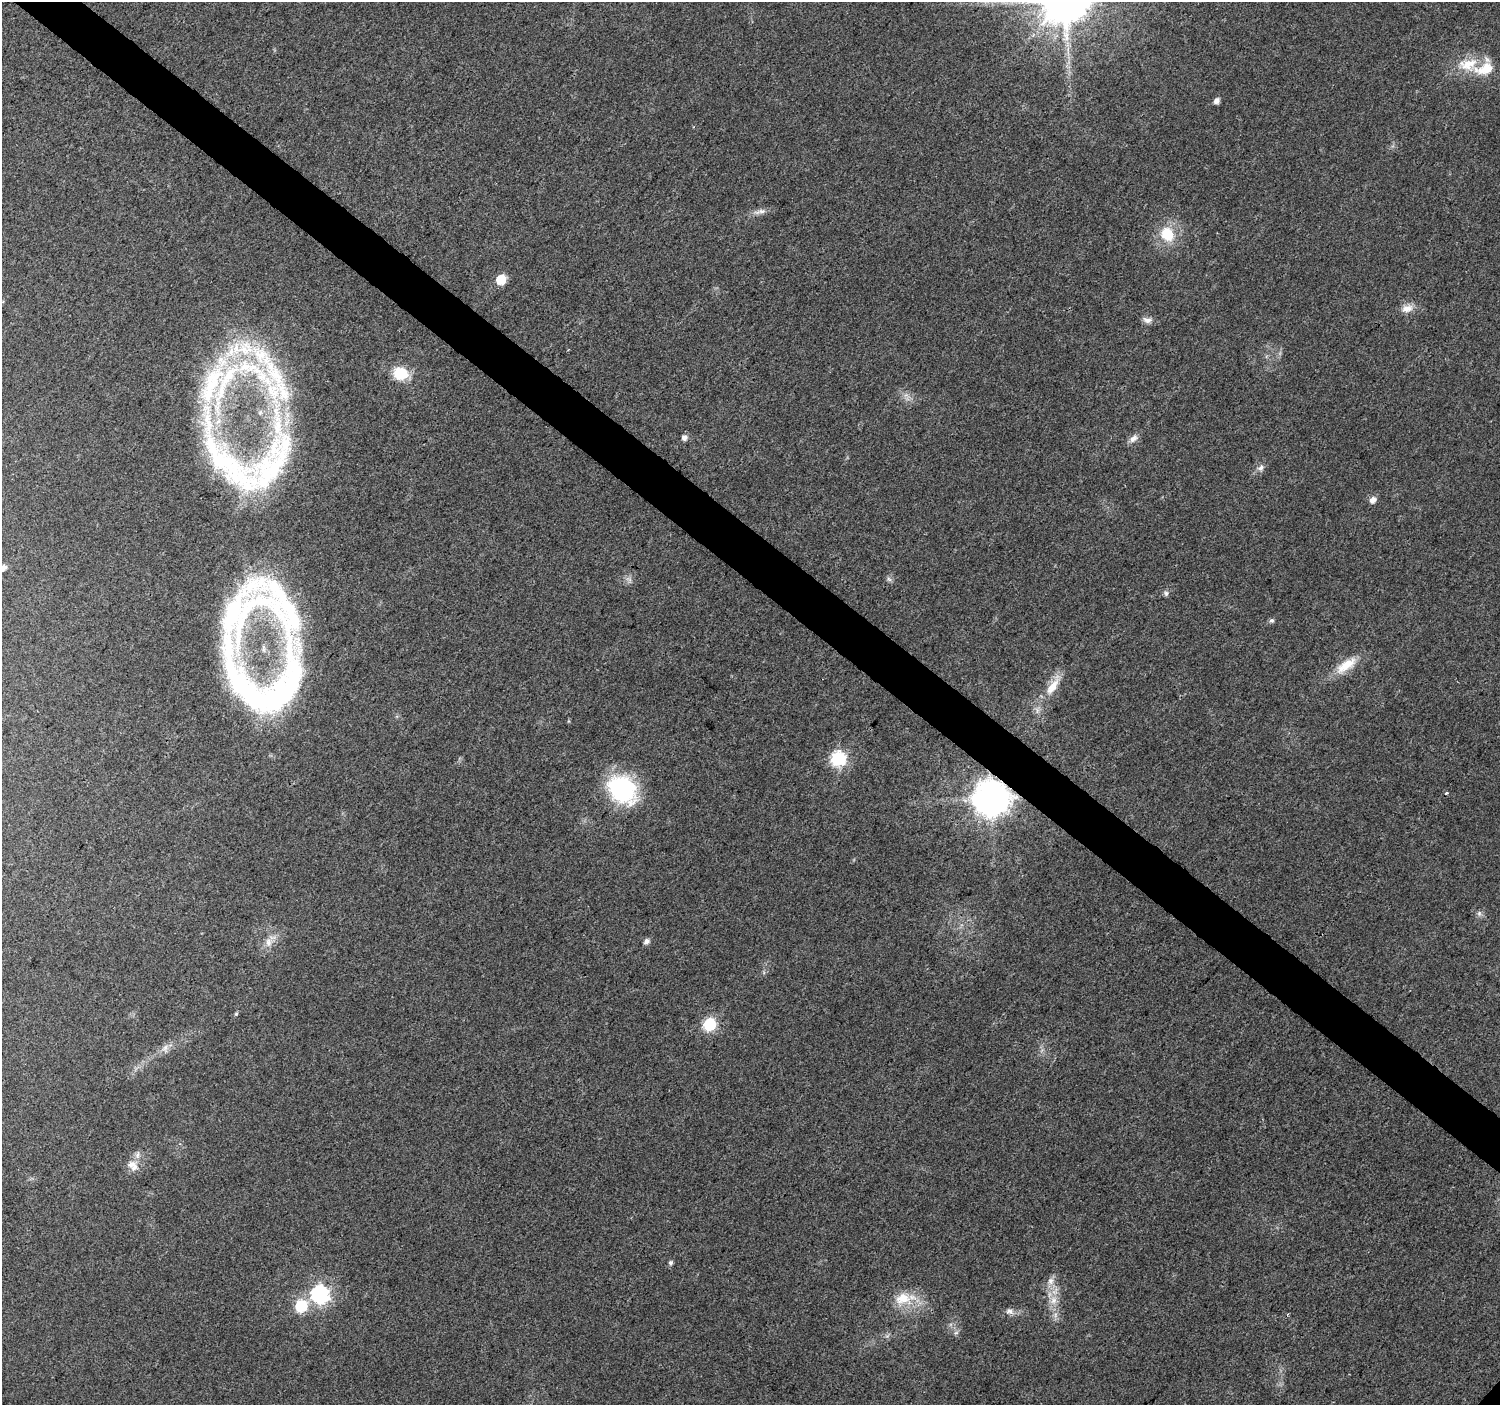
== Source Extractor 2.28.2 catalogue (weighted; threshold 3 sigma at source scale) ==
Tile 11 of 4 x 4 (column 3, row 3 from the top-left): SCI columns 3007-4504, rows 1580-2982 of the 6010 x 6031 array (HDU 1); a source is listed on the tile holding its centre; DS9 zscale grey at full resolution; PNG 1502 x 1407 px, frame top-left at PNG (2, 2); no overlay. Shown black and unused: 4% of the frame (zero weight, under 3 of 4 exposures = <1% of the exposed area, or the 3 px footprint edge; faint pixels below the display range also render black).
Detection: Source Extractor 2.28.2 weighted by HDU 2 'WHT'; one run over the whole footprint, this tile lists its part. Background 0.0216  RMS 0.0035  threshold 0.0159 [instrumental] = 3 sigma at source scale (4.5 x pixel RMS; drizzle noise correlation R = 1.50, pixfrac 1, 0.0396/0.0396 arcsec/px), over >= 5 px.
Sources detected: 51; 1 cosmic-ray / hot-pixel residue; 1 long thin detection or spike segment (spike, bleed or trail) — not listed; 6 inside a brighter listed object's ellipse — not listed separately; the other 43 listed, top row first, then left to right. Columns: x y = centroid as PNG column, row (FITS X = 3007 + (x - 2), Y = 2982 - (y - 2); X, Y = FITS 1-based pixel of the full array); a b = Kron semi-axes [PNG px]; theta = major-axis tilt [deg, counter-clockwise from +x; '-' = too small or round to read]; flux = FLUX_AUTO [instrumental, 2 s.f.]
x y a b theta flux
1468 64 30 18 12 11
1217 101 6 5 - 1.9
760 211 20 6 13 2.2
1167 234 18 15 -57 11
501 279 6 6 - 14
1407 308 15 10 11 3.3
1148 320 13 7 -6 1.9
401 373 15 12 -13 11
268 375 134 55 -67 83
211 384 104 25 70 45
684 437 6 6 - 1.7
1133 438 14 8 40 2
230 467 111 33 -48 60
1261 468 10 7 48 1.6
1373 500 9 7 44 1.9
3 568 6 6 - 1.8
889 579 8 4 -52 0.76
1166 593 7 6 - 0.89
285 608 123 52 -60 72
1272 620 6 5 - 0.72
1346 665 33 12 35 8
1052 687 27 10 56 6.6
249 691 102 34 -51 67
838 759 7 7 - 75
622 789 32 26 -47 38
991 798 10 10 - 870
1479 913 8 6 71 1
646 941 7 5 41 1.5
268 942 14 9 -88 2.9
236 1014 4 4 - 0.44
710 1024 7 6 - 45
165 1048 12 8 82 1.9
134 1167 15 9 74 3
670 1263 5 5 - 0.71
1051 1281 11 9 76 2.3
320 1294 8 8 - 120
903 1298 25 16 15 9
1054 1300 11 8 46 2.6
301 1306 7 6 - 31
1009 1311 11 7 -3 1.6
1287 1314 4 3 - 0.51
1055 1315 7 4 72 0.97
956 1333 7 5 29 0.79
Overlapping masked pixels (flux is a lower limit): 1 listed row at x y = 991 798
Isophote crosses this tile's border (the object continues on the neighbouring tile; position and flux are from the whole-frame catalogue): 1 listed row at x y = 3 568